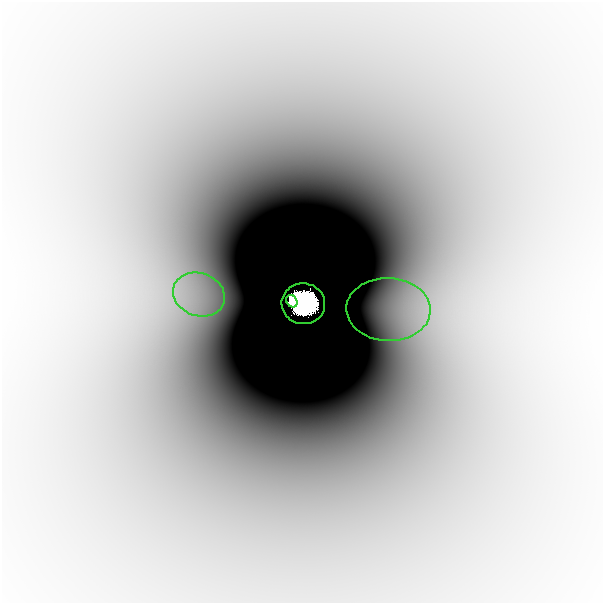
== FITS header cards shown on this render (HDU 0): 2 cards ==
NAXIS1  =                  601
NAXIS2  =                  601

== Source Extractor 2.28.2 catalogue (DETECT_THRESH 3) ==
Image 601 x 601 px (HDU 0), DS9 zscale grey, 1 PNG px = 1 image px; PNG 605 x 605 px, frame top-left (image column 1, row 601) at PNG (2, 2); each listed source drawn as its Kron ellipse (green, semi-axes under 4 px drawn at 4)
Background -1.17e-08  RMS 2.0e-09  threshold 6.04e-09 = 3 sigma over >= 5 px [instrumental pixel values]
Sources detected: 4; all 4 listed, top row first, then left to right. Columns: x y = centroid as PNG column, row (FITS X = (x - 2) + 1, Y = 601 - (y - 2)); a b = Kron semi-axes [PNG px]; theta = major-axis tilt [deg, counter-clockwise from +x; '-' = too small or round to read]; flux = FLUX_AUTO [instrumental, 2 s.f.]
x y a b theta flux
199 294 26 21 -20 9.2e-06
292 301 6 5 - 1.6e+00
303 304 22 20 -9 1.5e+01
388 309 42 31 -2 8.1e-06